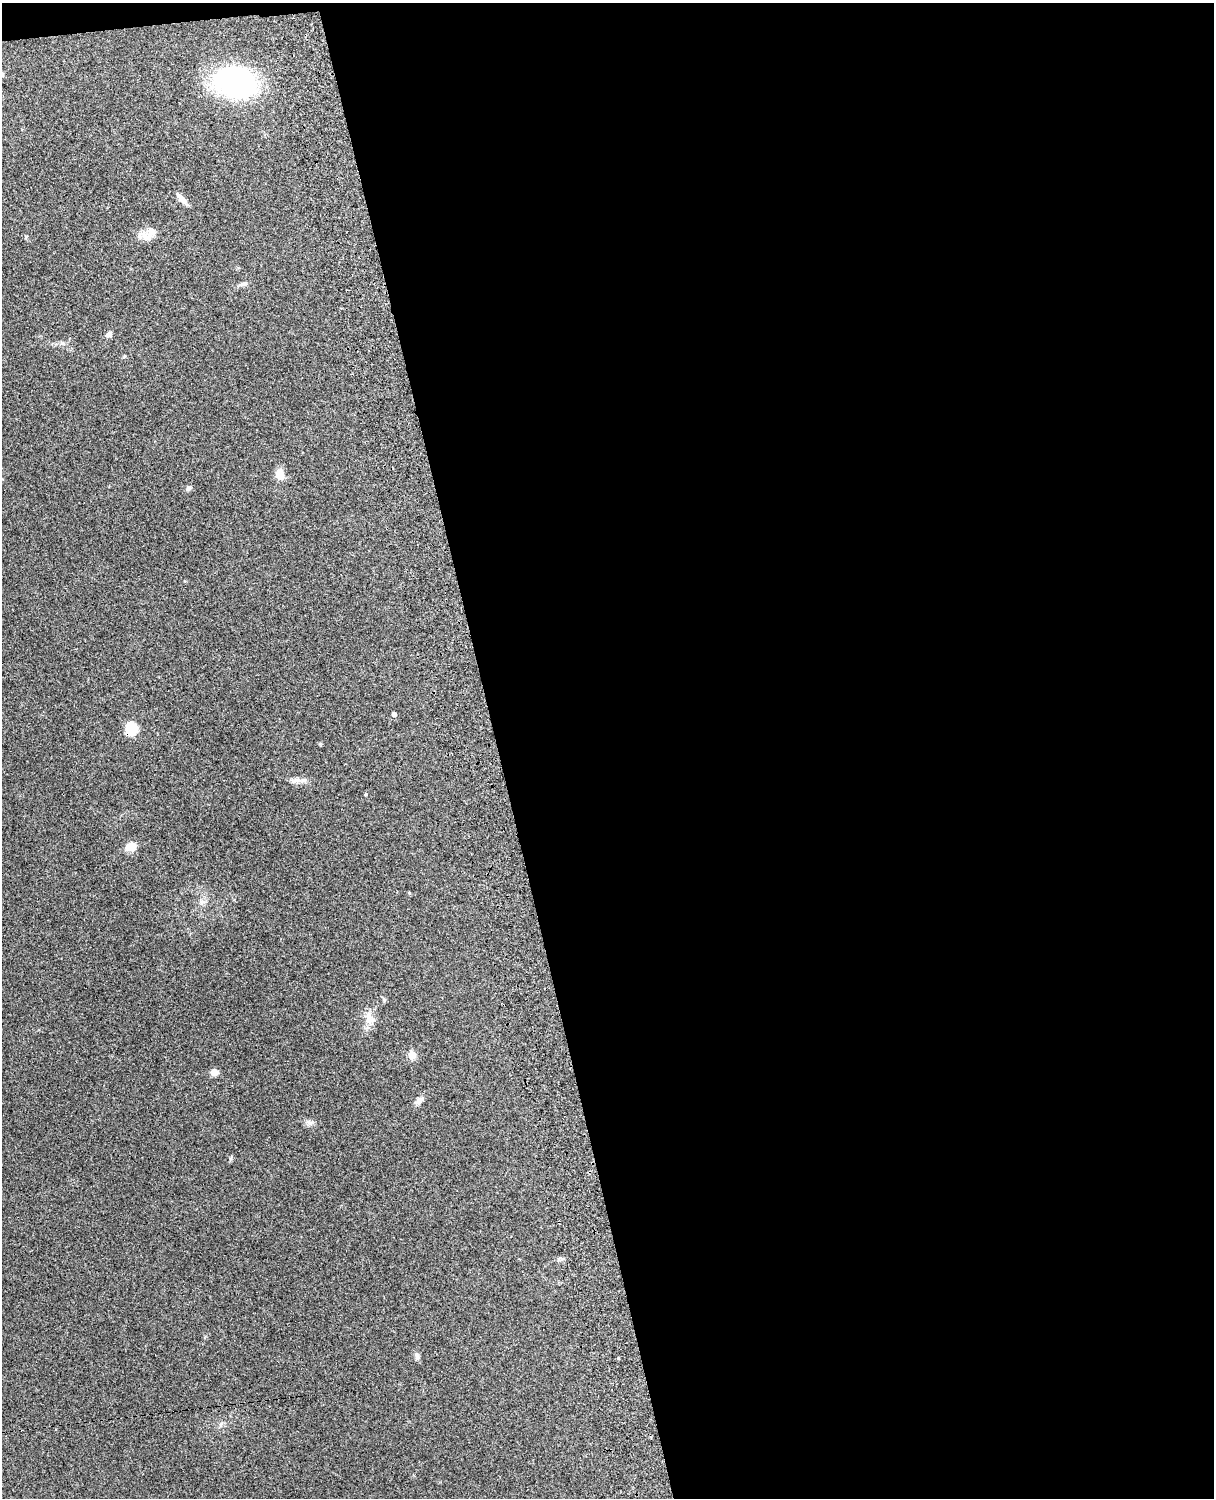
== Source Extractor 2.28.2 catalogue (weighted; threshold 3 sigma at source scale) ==
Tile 4 of 4 x 3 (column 4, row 1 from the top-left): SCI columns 3757-4968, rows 3156-4651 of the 5089 x 4927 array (HDU 1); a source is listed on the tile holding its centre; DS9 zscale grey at full resolution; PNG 1216 x 1500 px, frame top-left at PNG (2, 3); no overlay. Shown black and unused: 60% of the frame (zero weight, under 3 of 4 exposures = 6% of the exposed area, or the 3 px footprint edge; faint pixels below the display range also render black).
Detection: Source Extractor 2.28.2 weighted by HDU 2 'WHT'; one run over the whole footprint, this tile lists its part. Background 0.271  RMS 0.0089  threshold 0.0401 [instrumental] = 3 sigma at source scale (4.5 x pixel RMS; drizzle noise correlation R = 1.50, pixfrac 1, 0.05/0.05 arcsec/px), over >= 5 px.
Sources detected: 23; all 23 listed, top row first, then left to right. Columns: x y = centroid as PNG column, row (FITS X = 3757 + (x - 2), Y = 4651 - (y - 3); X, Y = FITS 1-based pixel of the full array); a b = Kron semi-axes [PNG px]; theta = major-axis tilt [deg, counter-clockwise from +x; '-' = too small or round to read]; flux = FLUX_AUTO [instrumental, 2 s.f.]
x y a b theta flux
2 74 7 5 -89 1.8
235 82 36 26 -15 170
182 199 15 6 -44 5.2
151 233 16 13 40 8.8
244 284 9 6 16 2.9
109 334 8 6 38 2.8
62 343 7 4 -17 1.6
125 356 5 3 - 0.84
280 474 12 9 -82 9.7
188 488 8 5 28 1.7
394 714 4 4 - 3
131 729 11 9 74 22
295 780 16 5 11 4.3
365 794 5 3 - 0.85
131 847 10 8 8 12
409 893 4 3 - 0.9
384 999 6 5 - 1.5
369 1019 19 11 -78 9.2
412 1055 5 5 - 25
214 1072 8 7 - 5.7
419 1100 12 7 45 4
310 1123 7 6 - 2.6
417 1356 10 5 -81 2.7
Overlapping masked pixels (flux is a lower limit): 1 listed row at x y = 131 729
Isophote crosses this tile's border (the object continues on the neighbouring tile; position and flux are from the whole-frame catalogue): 1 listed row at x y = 2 74
Unlisted compact peaks at least as high as the median listed source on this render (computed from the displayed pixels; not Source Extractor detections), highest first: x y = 320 744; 230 1158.